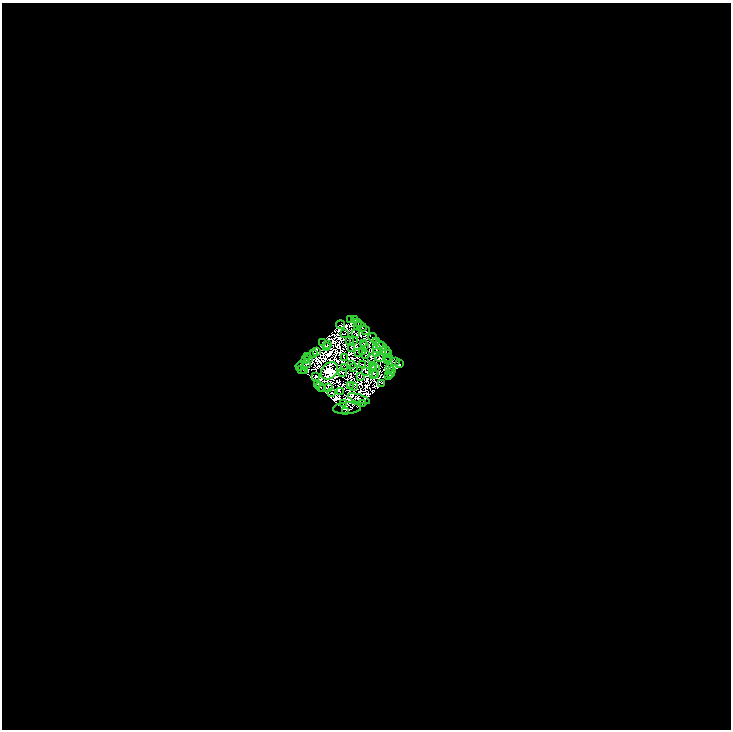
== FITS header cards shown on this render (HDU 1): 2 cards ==
NAXIS1  =                 1457
NAXIS2  =                 1455

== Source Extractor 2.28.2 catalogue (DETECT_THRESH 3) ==
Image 1457 x 1455 px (HDU 1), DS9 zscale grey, zoomed out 1/2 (1 PNG px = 2 x 2 image px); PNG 733 x 732 px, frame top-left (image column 1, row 1454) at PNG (2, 3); each listed source drawn as its Kron ellipse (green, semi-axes under 4 px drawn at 4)
Background -0.125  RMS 7.4e-05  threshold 2.21e-04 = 3 sigma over >= 5 px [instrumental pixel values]
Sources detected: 224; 148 cannot appear on this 1/2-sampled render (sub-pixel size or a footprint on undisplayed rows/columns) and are neither listed nor drawn; the other 76 listed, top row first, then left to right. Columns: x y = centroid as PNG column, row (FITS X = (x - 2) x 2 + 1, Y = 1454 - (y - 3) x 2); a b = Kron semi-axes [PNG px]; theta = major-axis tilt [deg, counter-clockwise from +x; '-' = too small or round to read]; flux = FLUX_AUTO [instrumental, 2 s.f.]
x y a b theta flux
351 319 2 2 - 14
354 320 3 1 - 0.78
357 322 3 2 - 3.1
340 325 4 2 - 27
357 325 2 1 - 0.2
361 326 6 2 -45 9.1
365 330 5 2 - 11
356 333 2 1 - 1.1
345 334 2 1 - 0.22
373 338 5 2 - 3
350 340 2 1 - 0.28
354 341 3 1 - 0.41
376 341 3 2 - 15
322 343 2 1 - 1.9
364 343 2 1 - 0.74
379 344 4 1 - 2.1
327 345 2 1 - 0.68
326 346 3 1 - 0.25
365 346 2 1 - 0.75
382 347 4 2 - 4.6
352 349 2 1 - 1.3
376 349 3 2 - 29
317 351 2 1 - 0.51
386 351 5 2 - 1.9
363 352 2 1 - 0.16
313 353 2 1 - 0.15
358 353 2 1 - 0.5
376 353 2 1 - 7
389 354 4 1 - 2.2
365 355 2 1 - 0.51
308 356 4 1 - 0.5
345 357 3 1 - 0.14
371 358 2 1 - 0.25
380 358 3 1 - 1.3
389 358 3 2 - 1.4
309 359 2 1 - 1.3
305 360 2 1 - 1.5
388 360 3 2 - 0.8
396 361 3 3 - 0.72
306 363 2 2 - 39
352 364 2 1 - 0.25
362 364 2 1 - 0.0039
399 364 4 2 - 7.8
300 366 4 3 - 13
373 366 2 1 - 0.18
354 367 3 2 - 6.6
345 368 2 1 - 0.28
375 368 3 1 - 0.052
302 369 2 2 - 3.4
374 369 2 1 - 1.1
390 369 2 1 - 0.94
304 371 2 1 - 1.3
329 371 10 7 45 1200
392 371 2 1 - 4.6
342 372 3 2 - 3.4
365 372 2 1 - 2.8
391 373 2 2 - 3.5
374 374 2 1 - 2.4
375 375 3 2 - 0.65
389 375 4 2 - 1.8
315 376 2 2 - 2100
360 377 2 1 - 0.23
382 383 2 2 - 31
318 384 2 1 - 2.1
351 386 2 1 - 0.12
320 387 5 2 - 2
353 387 2 1 - 0.82
328 388 3 1 - 0.57
322 389 2 1 - 1.9
332 392 2 1 - 1.1
340 392 2 1 - 0.87
359 399 11 3 -18 21
344 403 2 2 - 12
362 403 2 1 - 1.8
347 408 14 5 3 1.1
346 412 3 1 - 1.8
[148 sub-pixel or undisplayed-footprint detections neither listed nor drawn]